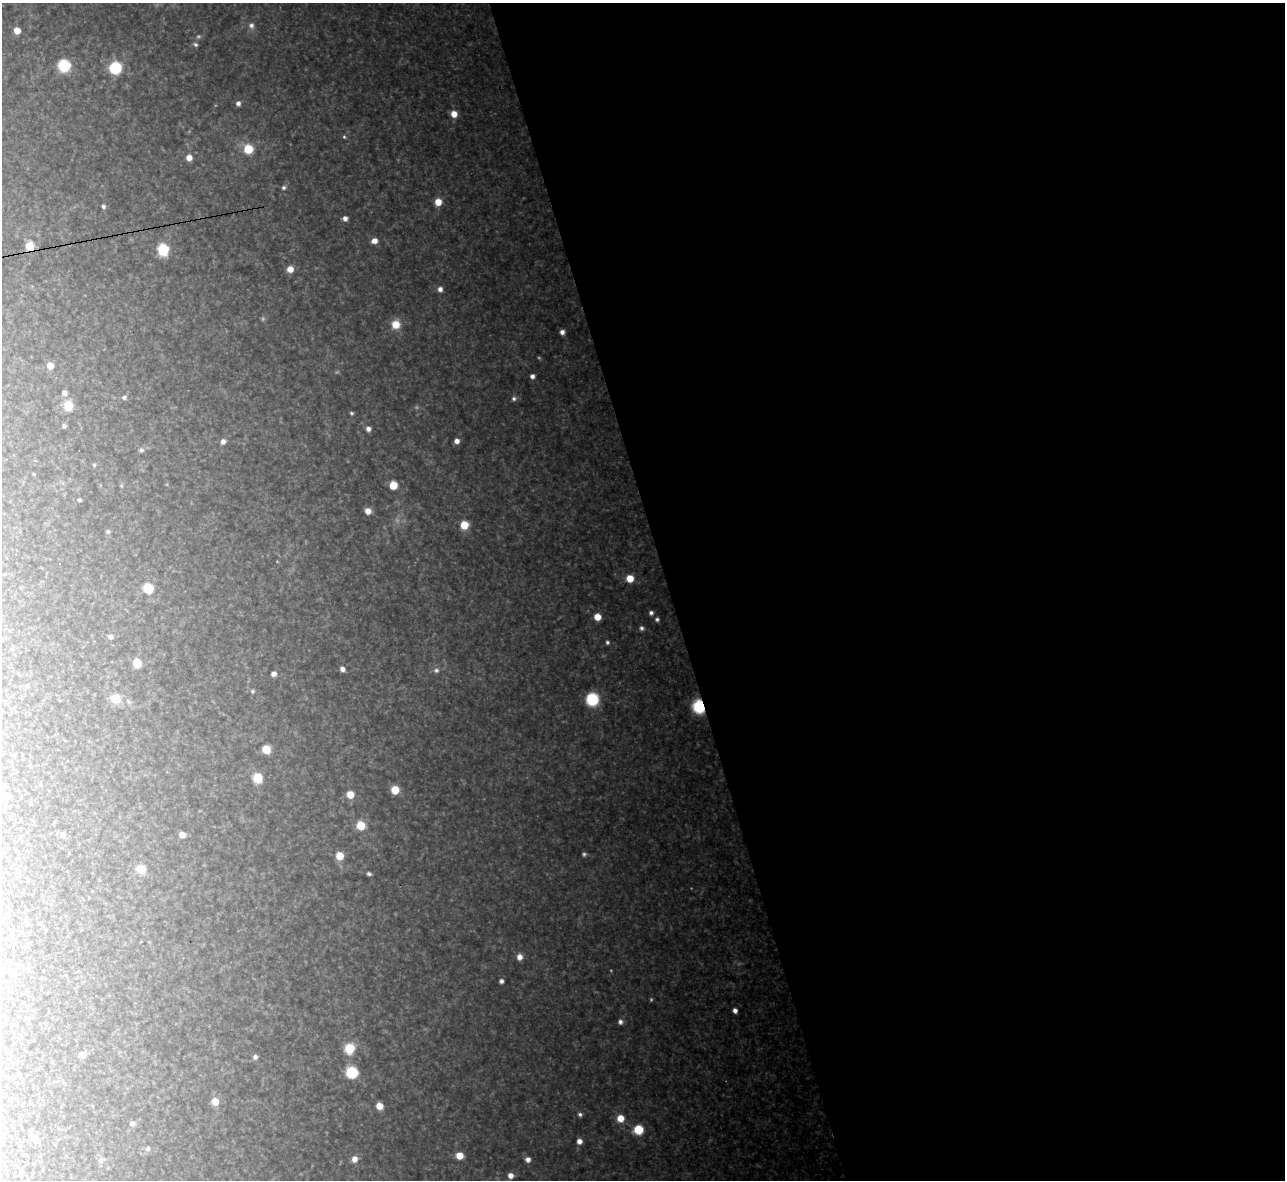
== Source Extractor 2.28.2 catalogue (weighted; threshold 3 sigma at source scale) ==
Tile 8 of 4 x 4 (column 4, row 2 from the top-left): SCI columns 3851-5133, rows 2500-3677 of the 5133 x 5115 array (HDU 1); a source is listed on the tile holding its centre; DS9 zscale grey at full resolution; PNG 1287 x 1182 px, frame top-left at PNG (2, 3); no overlay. Shown black and unused: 48% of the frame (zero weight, under 3 of 4 exposures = <1% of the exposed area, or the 3 px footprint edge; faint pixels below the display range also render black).
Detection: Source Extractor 2.28.2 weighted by HDU 2 'WHT'; one run over the whole footprint, this tile lists its part. Background 0.317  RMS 0.019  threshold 0.0874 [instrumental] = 3 sigma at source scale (4.5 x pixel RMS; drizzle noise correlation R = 1.50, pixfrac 1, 0.05/0.05 arcsec/px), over >= 5 px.
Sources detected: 103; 10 too faint to see at this stretch — not listed; the other 93 listed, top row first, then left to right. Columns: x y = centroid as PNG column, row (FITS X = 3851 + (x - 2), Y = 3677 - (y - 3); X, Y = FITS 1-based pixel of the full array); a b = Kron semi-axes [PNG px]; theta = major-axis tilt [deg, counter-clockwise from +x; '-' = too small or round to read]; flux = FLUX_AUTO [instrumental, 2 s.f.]
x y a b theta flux
251 26 10 9 - 12
17 31 5 5 - 28
195 44 7 5 -15 5.2
64 65 7 7 - 230
115 68 7 7 - 200
238 103 5 5 - 8.6
454 114 7 6 - 27
344 137 5 4 - 3.3
248 149 7 6 - 81
189 158 6 6 - 19
284 187 8 7 - 6.7
438 202 6 6 - 34
103 206 6 5 - 6.1
345 218 5 5 - 12
374 241 6 6 - 19
30 246 6 6 - 56
163 250 7 7 - 170
290 269 6 6 - 23
440 289 6 5 - 12
396 324 9 8 - 41
562 332 5 5 - 11
50 366 6 6 - 23
532 376 5 5 - 9
64 393 5 5 - 11
124 397 6 6 - 6.1
514 399 7 6 - 7.2
68 406 9 8 - 43
351 413 4 4 - 3.9
64 426 4 4 - 5.3
368 429 6 5 - 10
223 441 6 6 - 10
457 441 5 5 - 13
141 450 7 7 - 6.7
94 465 5 4 - 3.9
34 474 4 3 - 1.8
393 485 6 6 - 55
121 486 6 5 - 2.7
80 500 4 3 - 5.1
368 511 6 6 - 18
464 525 6 6 - 64
108 532 6 6 - 4.3
630 578 6 6 - 41
148 588 6 6 - 94
651 613 5 5 - 7.4
597 617 6 5 - 34
657 619 6 5 - 5.6
642 628 6 6 - 6.5
110 637 6 5 - 7.8
607 642 6 5 - 5
137 663 6 6 - 60
342 669 5 5 - 12
436 670 9 8 - 9
274 674 5 5 - 12
27 686 6 5 - 3.7
252 691 7 6 - 4.5
115 698 7 6 - 67
592 699 8 8 - 180
128 701 9 7 -46 7.9
699 706 8 7 - 210
266 749 6 6 - 54
257 778 7 7 - 68
395 790 6 6 - 50
350 795 6 6 - 34
7 796 6 6 - 24
361 825 7 6 - 60
62 835 7 6 - 10
182 835 5 5 - 20
340 856 6 6 - 44
141 869 6 6 - 56
369 874 4 4 - 5.5
520 957 7 6 - 16
12 974 6 6 - 8.7
501 981 4 4 - 7.6
735 1010 4 4 - 13
620 1022 6 6 - 8.4
350 1048 8 7 - 83
82 1055 6 5 - 18
255 1057 5 4 - 8.6
352 1072 7 7 - 160
215 1101 6 6 - 29
379 1106 6 5 - 29
580 1114 6 5 - 5.7
620 1118 7 7 - 32
132 1123 6 6 - 8.9
638 1130 7 6 - 91
34 1138 7 6 - 14
579 1141 5 5 - 15
148 1148 7 6 - 6.1
459 1156 6 5 - 34
354 1159 8 7 - 17
528 1159 6 6 - 12
101 1160 9 7 41 8.2
511 1175 6 5 - 16
Overlapping masked pixels (flux is a lower limit): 2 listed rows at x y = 30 246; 699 706